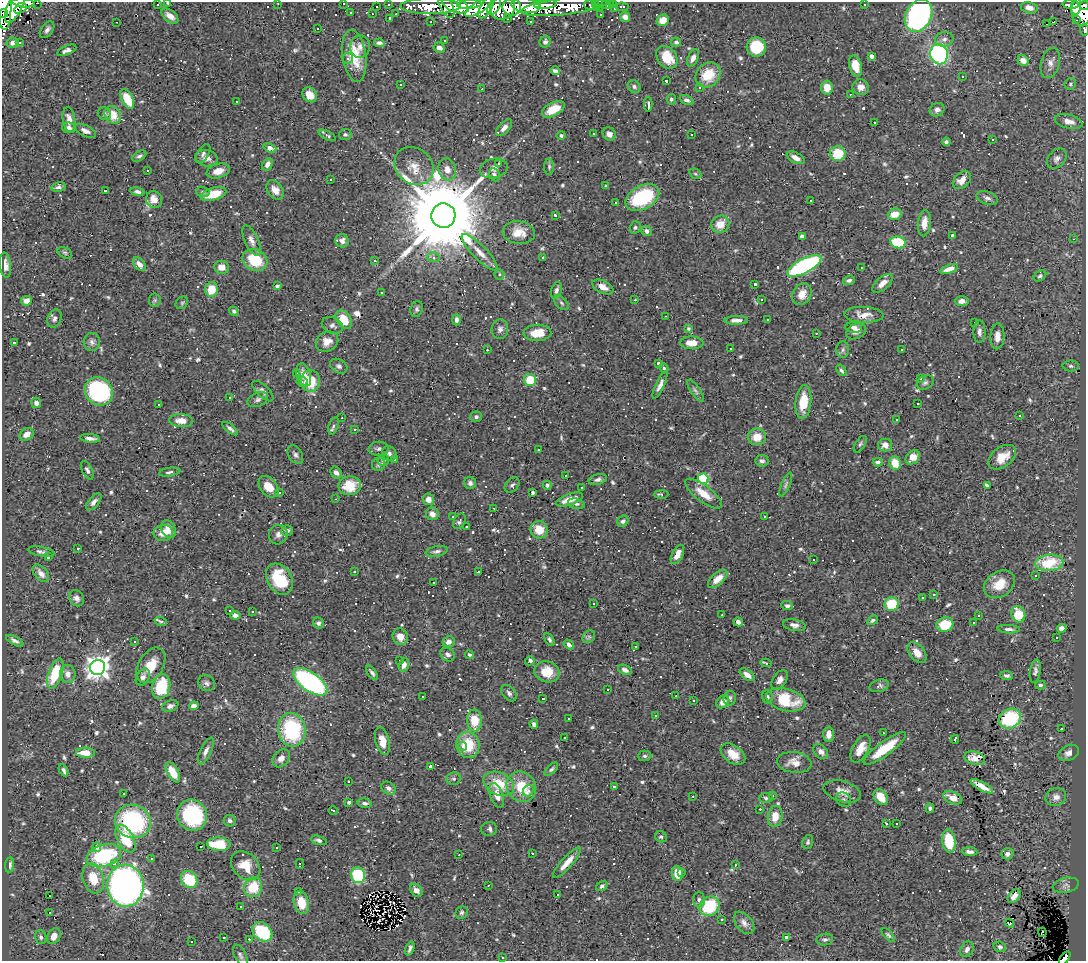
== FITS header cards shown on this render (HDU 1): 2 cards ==
NAXIS1  =                 1084
NAXIS2  =                  959

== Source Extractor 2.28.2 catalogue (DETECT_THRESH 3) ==
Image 1084 x 959 px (HDU 1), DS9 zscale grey, 1 PNG px = 1 image px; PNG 1088 x 963 px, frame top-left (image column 1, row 959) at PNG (2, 2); each listed source drawn as its Kron ellipse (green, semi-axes under 4 px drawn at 4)
Background 0.629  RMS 0.031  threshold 0.0939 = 3 sigma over >= 5 px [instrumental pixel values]
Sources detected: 872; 2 with non-positive FLUX_AUTO (blend fragments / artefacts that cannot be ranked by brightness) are neither listed nor drawn; of the other 870, the 500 brightest by FLUX_AUTO listed and drawn (370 fainter detections omitted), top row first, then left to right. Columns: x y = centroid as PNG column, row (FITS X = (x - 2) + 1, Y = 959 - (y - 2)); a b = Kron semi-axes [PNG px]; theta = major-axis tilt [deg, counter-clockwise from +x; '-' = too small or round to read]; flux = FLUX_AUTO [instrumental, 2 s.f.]
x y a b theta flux
23 3 11 4 -6 820
37 3 3 2 - 6.1
168 3 3 2 - 8.4
278 3 3 2 - 6.9
343 3 3 3 - 63
388 4 3 3 - 9.7
469 4 12 4 3 960
537 4 4 3 - 260
596 4 3 3 - 8
614 4 3 3 - 14
864 4 3 2 - 5.5
1071 4 8 4 -4 130
15 5 20 7 66 2100
157 5 3 3 - 31
455 5 14 7 -22 1000
545 5 11 4 9 610
590 5 6 4 -20 17
599 5 6 3 -74 19
605 5 4 3 - 13
610 5 3 3 - 14
1084 5 4 2 - 120
4 6 23 7 -89 2200
376 6 3 2 - 6.4
430 6 30 8 0 380
446 6 13 6 -62 150
494 6 10 5 59 320
525 6 14 7 -9 2000
565 6 44 8 7 320
1076 6 9 5 84 300
479 7 16 6 34 630
512 7 9 8 - 940
622 7 6 3 -1 10
20 8 7 4 32 330
486 8 12 5 61 450
503 8 13 11 33 450
597 8 3 3 - 5.4
615 8 3 3 - 8.7
1029 8 8 5 -12 14
1081 12 14 9 -83 680
4 13 4 3 - 340
351 13 3 3 - 4
372 14 2 2 - 4.4
396 14 3 2 - 3.8
601 15 3 2 - 5.6
170 16 10 5 -38 16
919 16 17 13 62 570
625 17 5 5 - 11
390 18 3 3 - 4.2
508 18 3 3 - 5.3
663 20 6 5 - 19
1076 20 3 2 - 25
530 21 3 3 - 4.3
1054 21 3 3 - 1800
117 22 3 2 - 5.3
431 22 3 3 - 6.3
1047 24 3 2 - 130
318 28 3 3 - 8.7
47 30 9 5 54 7.8
1084 30 6 2 -80 17
944 39 9 7 11 8.8
445 40 3 3 - 18
545 42 6 5 - 6.7
676 42 5 4 - 5.7
13 43 6 5 - 8.8
19 43 3 3 - 8.6
379 43 5 4 - 5.9
360 47 11 10 - 13
756 47 9 9 - 85
439 48 6 4 -27 8.6
67 50 10 4 23 8
939 54 10 9 - 320
354 56 26 12 -82 58
871 56 4 4 - 12
667 57 12 9 -53 48
348 58 5 5 - 4.9
693 58 9 5 67 9.5
1023 60 6 5 - 17
1050 63 15 9 74 15
855 66 11 6 -73 32
555 71 5 4 - 6.5
708 75 13 11 45 55
962 77 3 3 - 30
666 81 3 3 - 4.6
1070 84 6 5 - 4
401 85 3 3 - 29
634 87 7 5 -44 5.3
700 87 3 3 - 6.3
861 87 8 7 - 16
827 88 7 6 - 27
482 89 3 2 - 4.9
850 94 3 2 - 4.5
310 95 8 6 -47 21
127 99 10 5 -64 51
671 99 5 4 - 4.2
687 100 7 4 -25 6.3
236 101 3 3 - 50
648 104 7 3 -89 7.1
553 109 12 6 27 45
937 110 7 6 - 8.5
104 114 7 6 - 6.4
113 115 9 7 -54 35
69 120 12 6 -83 16
1069 121 14 7 -15 14
874 122 3 3 - 18
69 128 7 5 -10 6.9
504 128 10 5 47 11
85 131 11 5 -24 9.7
345 134 6 5 - 4.5
594 134 3 3 - 4.9
609 134 7 6 - 11
327 135 9 4 -27 4.9
692 135 3 3 - 9.1
561 136 4 4 - 4.3
992 139 3 3 - 45
946 142 4 4 - 4.6
270 148 7 4 -21 19
203 154 10 5 57 5.7
838 154 8 7 - 59
139 156 7 4 31 5.3
207 158 11 8 -12 15
796 158 9 5 -28 15
1057 159 11 8 45 8.8
499 163 3 3 - 9.6
267 164 6 4 60 8.2
414 166 21 17 -38 37
549 167 8 5 90 4.2
494 168 14 9 13 16
447 169 11 8 -74 17
147 170 3 3 - 5.1
218 171 12 7 16 20
695 174 6 4 -30 4
494 175 7 5 -64 6.2
330 180 3 3 - 52
962 180 10 7 42 16
605 186 3 3 - 7
58 187 7 4 12 6
106 190 4 3 - 16
275 190 10 7 -53 17
137 192 7 4 -10 6.8
203 192 7 5 -15 4.1
213 194 13 6 16 50
642 197 18 11 27 150
987 198 11 6 -17 8.2
154 200 8 8 - 24
811 200 3 3 - 4.1
616 202 3 2 - 810
895 214 7 5 18 28
443 215 12 12 - 43000
555 215 4 3 - 6.4
924 223 13 6 84 20
720 224 9 8 - 30
635 227 6 5 - 4.1
646 231 5 5 - 8.2
519 233 16 11 -8 27
952 235 3 3 - 4
802 236 4 4 - 16
1073 239 3 2 - 5.2
251 240 16 6 -65 12
342 241 7 6 - 9.8
898 242 8 6 -12 91
480 252 25 7 -46 22
65 253 8 5 -29 4
433 257 6 5 - 6.1
543 257 3 3 - 34
255 260 13 10 -30 81
375 261 3 3 - 21
139 264 8 5 -48 12
5 265 12 5 -83 13
804 266 19 7 27 360
221 267 7 6 - 15
862 267 3 3 - 21
949 269 9 4 19 16
499 274 5 5 - 4.5
1040 276 7 5 37 4.4
849 280 6 4 20 6
882 283 12 6 40 15
755 284 3 3 - 7.8
277 286 4 3 - 4.7
603 287 11 6 -26 15
212 289 7 6 - 38
556 290 9 5 72 7
381 292 3 3 - 9.1
802 294 11 9 60 22
155 300 6 6 - 4.2
635 300 3 3 - 6.6
761 300 3 3 - 68
26 301 5 4 - 14
962 301 7 5 2 11
182 303 7 5 45 4
561 303 9 5 -45 4.9
417 309 8 6 74 5.2
234 311 5 4 - 4.8
864 315 20 8 -3 22
666 316 3 2 - 15
54 319 9 6 71 6.9
344 320 10 7 -57 45
456 320 6 4 -89 7.5
736 320 12 4 1 10
767 320 3 3 - 29
974 322 3 3 - 42
332 325 11 8 -24 8.5
854 327 8 5 1 9.2
689 328 4 3 - 7.3
500 329 10 8 82 9.1
856 331 10 7 29 18
979 332 11 6 90 9.2
537 333 14 8 3 39
816 333 3 2 - 5.8
997 336 13 7 87 17
14 342 3 3 - 11
92 342 9 8 - 8
327 342 12 9 29 20
692 343 11 6 -1 25
730 348 3 2 - 8.4
902 349 3 3 - 16
487 350 3 2 - 5.7
843 350 8 6 87 5.2
658 363 3 3 - 11
339 366 9 6 -31 6.7
1071 366 8 5 -1 5.2
664 368 5 4 - 4.5
841 370 6 4 -56 4.2
296 374 3 3 - 48
304 375 12 7 -74 19
920 378 4 3 - 7.8
530 380 6 6 - 67
310 381 11 9 -84 69
302 382 5 5 - 4.7
925 383 9 6 30 5.5
660 385 15 4 65 10
99 391 15 13 -47 320
263 391 13 6 -44 9.3
695 391 13 4 -56 6.7
230 397 3 3 - 57
258 400 11 7 22 7.7
803 402 17 7 84 48
36 403 5 5 - 10
918 403 3 3 - 31
159 404 3 3 - 5
1019 415 3 3 - 4.8
476 417 6 5 - 5.4
342 418 3 2 - 5.4
896 420 3 3 - 26
181 421 12 6 -3 21
333 426 9 5 73 4.8
230 429 9 4 -39 6.4
355 429 3 3 - 7.2
27 434 7 5 36 14
757 437 9 8 - 18
90 438 10 4 -6 9.7
860 444 9 5 58 4.4
885 445 7 6 - 15
379 449 10 7 4 6.5
539 450 3 3 - 5.4
389 454 8 6 -53 6.6
295 455 10 6 -57 6.7
913 457 8 6 49 18
1002 457 15 10 36 37
383 460 6 5 - 4.7
395 460 3 3 - 46
762 461 6 6 - 6.5
878 462 5 4 - 5.4
895 463 6 6 - 37
378 464 7 6 - 5.4
87 470 10 5 -64 5.9
170 472 11 4 8 4.8
336 472 6 5 - 8.7
566 475 3 3 - 23
598 479 9 5 14 6.5
703 479 5 5 - 140
470 483 6 6 - 7.4
786 484 13 4 67 5.7
512 485 8 6 47 5.8
547 485 4 4 - 4.4
350 486 11 9 12 38
987 486 3 3 - 220
268 487 12 8 -49 29
582 488 3 3 - 21
280 492 3 3 - 170
533 493 4 3 - 6.2
661 494 7 4 0 5.6
703 494 22 8 -37 33
336 499 3 3 - 4
428 499 6 5 - 16
569 500 14 5 18 25
94 502 10 5 49 8.8
576 504 8 5 -14 5.7
494 508 3 2 - 10
432 514 6 6 - 14
453 516 3 3 - 4.3
764 516 3 2 - 28
459 521 8 5 62 5.6
623 521 6 5 - 6.9
466 527 3 3 - 25
169 529 9 6 -63 23
539 530 9 8 - 42
287 531 6 5 - 6.7
163 533 10 8 9 22
278 535 10 9 - 10
78 548 3 3 - 5
437 551 11 5 11 6.8
41 552 13 4 -10 6.7
677 554 10 5 64 17
48 557 3 3 - 9.7
813 559 3 2 - 4.5
1049 563 14 8 5 50
354 572 3 3 - 5.2
478 572 4 3 - 8.2
41 573 10 6 -50 13
1035 576 3 3 - 35
279 579 17 12 -59 94
718 579 12 6 41 20
434 582 3 3 - 20
999 584 17 12 34 39
934 595 3 3 - 6.1
77 598 8 7 - 9.4
922 598 3 3 - 41
594 603 3 3 - 11
892 604 7 7 - 76
787 606 6 4 -3 6.3
229 610 3 3 - 6
252 611 3 3 - 5.1
1018 614 8 7 - 59
235 615 5 4 - 7.5
722 615 3 2 - 5.3
979 615 3 3 - 91
873 620 6 4 30 4.1
161 621 6 4 -18 3.9
738 622 5 4 - 7.9
318 623 6 5 - 6
973 623 3 3 - 55
794 625 11 6 -12 9.4
945 625 8 7 - 50
1062 628 5 4 - 12
1009 629 11 4 -3 7.1
400 637 8 7 - 20
589 637 7 5 44 4.4
1056 637 3 3 - 11
549 639 7 4 -61 4.8
15 641 9 4 -28 6.9
135 641 3 3 - 9.3
449 642 6 5 - 10
569 645 6 4 -35 7
635 646 3 3 - 4.6
917 652 12 7 -52 21
448 655 8 6 -40 9.8
469 655 4 4 - 5.5
400 661 3 3 - 5.1
530 661 5 3 - 5.8
766 663 5 2 - 4.2
151 665 19 12 59 40
404 665 7 5 71 12
98 667 7 7 - 1800
625 670 7 4 -24 9.6
1035 671 11 5 81 7.5
547 672 12 10 -17 48
55 673 16 7 71 91
372 673 8 3 -54 5.5
68 674 9 7 -85 15
747 675 8 5 -36 14
1006 675 6 4 -6 5.8
143 677 9 6 61 11
780 680 11 6 56 11
310 682 19 9 -35 380
207 683 8 7 - 7.1
1040 685 5 3 - 4.2
879 686 10 6 16 6.4
161 687 13 9 76 96
608 689 3 2 - 3.8
509 693 9 6 -50 7.7
423 696 3 3 - 200
676 696 3 2 - 3.9
767 697 6 5 - 5.6
543 698 3 3 - 3.8
730 698 7 6 - 5.8
694 700 3 3 - 6.4
786 700 20 11 -14 84
723 702 7 5 43 15
170 706 8 5 21 7.9
194 706 5 4 - 10
656 715 3 3 - 220
569 719 3 2 - 21
1010 719 11 9 26 110
475 720 11 7 -88 44
534 724 4 4 - 6.5
1062 729 3 3 - 5.7
292 730 17 13 -79 190
883 733 3 2 - 6.6
829 734 7 5 89 15
564 738 3 3 - 5.4
955 739 4 3 - 8.5
382 741 14 7 -77 25
468 745 13 11 -78 68
463 746 4 4 - 9.7
860 749 15 7 61 25
885 749 25 7 36 67
206 751 14 5 65 9.8
821 752 8 6 -45 11
85 753 9 5 -3 32
1069 753 11 7 25 13
733 754 14 8 -36 29
645 756 7 5 1 4.9
281 758 10 7 49 15
975 758 10 6 -16 16
794 762 17 10 -7 21
430 766 3 3 - 12
551 769 8 4 44 5.2
64 770 6 4 -63 6
173 772 11 5 -60 45
454 779 7 6 - 4.3
348 781 3 3 - 37
499 784 16 11 -25 56
982 786 12 4 -29 20
521 787 16 14 -53 61
614 787 3 3 - 37
388 788 8 6 -34 9.2
528 791 6 5 - 12
842 791 19 10 -16 23
124 794 3 2 - 6
497 795 13 6 -71 18
772 795 3 3 - 5.3
693 796 3 2 - 13
881 797 8 6 -55 33
1056 797 10 9 - 14
766 798 7 4 -2 5
953 798 10 6 -24 25
844 800 8 6 -43 5.8
349 802 4 3 - 4.3
365 803 7 4 -10 6.5
930 808 5 3 - 3.9
760 809 3 2 - 24
333 811 4 3 - 18
192 815 16 14 -57 190
775 816 10 7 84 28
133 821 18 16 -25 270
230 821 6 5 - 5.5
886 824 3 3 - 10
897 824 3 3 - 18
489 829 8 7 - 8
661 837 6 5 - 4.4
125 839 15 8 -61 77
319 840 8 4 -15 5.4
949 841 12 6 -81 68
808 842 7 5 73 4.4
219 844 12 6 -4 78
201 846 3 2 - 27
97 847 5 3 - 5.3
277 847 3 3 - 4.4
970 852 8 4 -4 9.1
532 853 3 2 - 69
1007 854 6 5 - 8.9
104 855 17 11 17 150
459 855 3 2 - 6.8
151 859 3 3 - 10
567 863 20 5 48 24
115 864 3 3 - 84
300 864 5 2 - 14
10 865 7 4 83 7
735 865 3 2 - 4.5
246 866 16 12 -44 40
677 873 7 5 -86 31
682 873 3 3 - 6.8
358 875 8 7 - 150
93 878 15 10 -73 52
189 879 9 7 -49 85
488 885 3 2 - 4
1066 885 13 7 12 9.7
125 886 21 18 -88 1100
602 886 6 4 35 4.6
253 887 10 9 - 60
416 890 7 5 -51 13
299 892 3 2 - 4.8
557 895 3 3 - 14
49 896 3 2 - 20
1014 896 8 5 47 10
699 900 7 6 - 5.6
301 903 11 7 -77 37
240 906 3 3 - 180
709 906 10 9 - 110
50 912 2 2 - 3.8
462 913 6 6 - 4.7
722 919 3 3 - 8.1
744 923 13 8 -51 12
1010 923 4 3 - 8.9
262 932 11 8 -42 140
1042 932 4 3 - 12
888 935 8 4 -48 3.9
54 936 8 6 61 21
41 937 7 5 -75 6
224 937 3 3 - 14
786 937 3 3 - 4.7
249 939 3 2 - 4.2
825 939 8 5 8 5.9
191 942 3 3 - 15
1000 947 6 5 - 4.2
410 949 7 3 69 5.3
967 949 8 6 62 7.9
240 955 11 6 -64 6.2
502 958 3 3 - 7.7
1065 958 8 4 52 65
At the frame edge (FLAGS 8, measured only in part): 11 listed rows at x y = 23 3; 37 3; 168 3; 278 3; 343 3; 15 5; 1084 5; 4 6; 4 13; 1084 30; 1065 958
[370 fainter detections neither listed nor drawn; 2 non-positive-flux detections neither listed nor drawn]